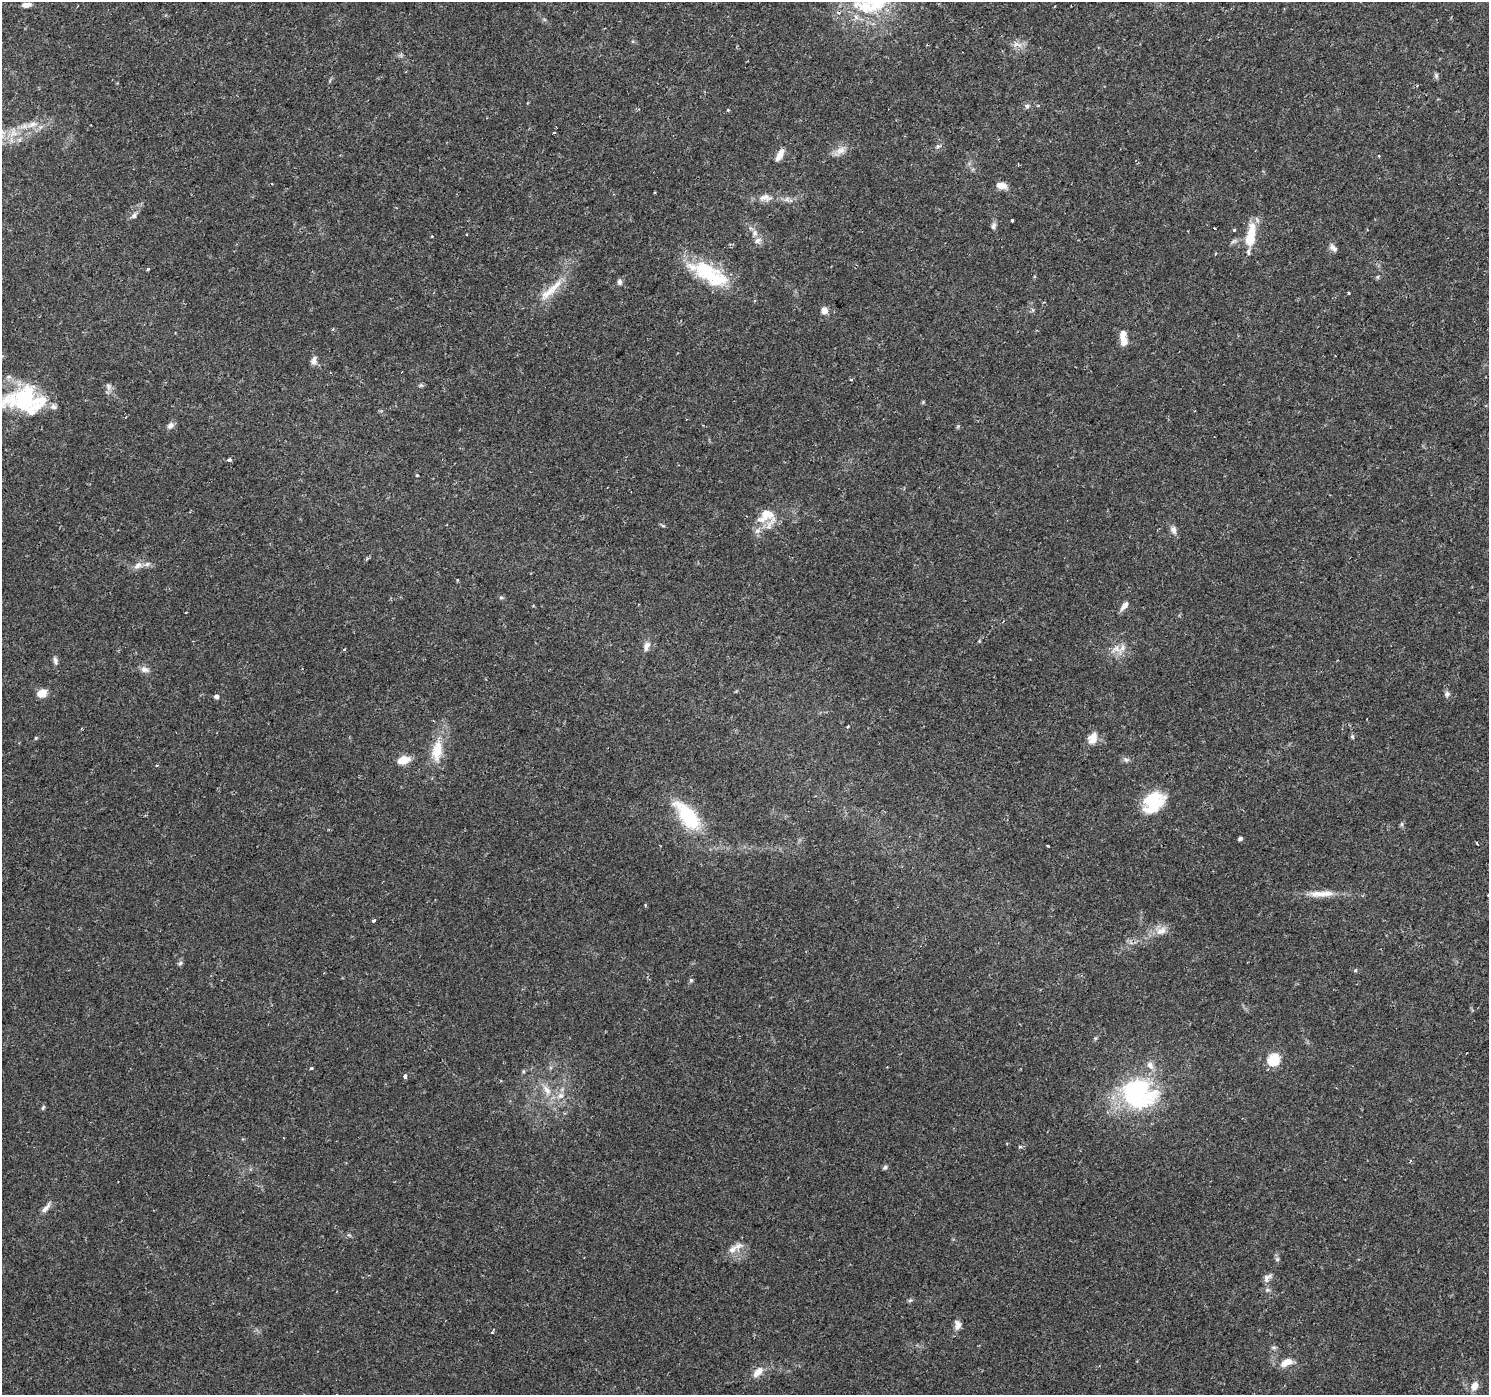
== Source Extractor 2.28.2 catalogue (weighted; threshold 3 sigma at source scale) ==
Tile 10 of 4 x 4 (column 2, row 3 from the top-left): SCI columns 1488-2974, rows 1574-2966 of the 5953 x 5998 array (HDU 1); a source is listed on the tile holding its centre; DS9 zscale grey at full resolution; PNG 1491 x 1397 px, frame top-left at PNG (2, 2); no overlay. Shown black and unused: <1% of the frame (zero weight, under 2 of 3 exposures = <1% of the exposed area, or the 3 px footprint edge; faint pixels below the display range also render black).
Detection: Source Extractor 2.28.2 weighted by HDU 2 'WHT'; one run over the whole footprint, this tile lists its part. Background 0.0415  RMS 0.0033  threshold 0.015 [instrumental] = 3 sigma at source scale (4.5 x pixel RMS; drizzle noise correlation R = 1.50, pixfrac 1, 0.0396/0.0396 arcsec/px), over >= 5 px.
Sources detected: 113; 3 cosmic-ray / hot-pixel residue — not listed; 11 inside a brighter listed object's ellipse — not listed separately; the other 99 listed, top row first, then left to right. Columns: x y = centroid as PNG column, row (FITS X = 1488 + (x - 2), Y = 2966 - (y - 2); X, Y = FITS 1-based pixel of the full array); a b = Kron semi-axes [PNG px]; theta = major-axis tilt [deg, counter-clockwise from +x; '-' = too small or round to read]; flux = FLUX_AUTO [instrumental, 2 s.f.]
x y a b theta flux
26 5 10 5 8 1.7
1017 44 16 7 -12 2.2
1436 76 7 6 - 0.69
1027 106 6 6 - 0.73
32 124 18 8 17 3.6
554 132 3 2 - 0.39
937 147 7 4 31 0.62
841 150 14 9 33 2.7
779 155 17 7 61 2.6
272 184 3 2 - 0.34
1001 185 12 7 -12 2.7
765 198 20 10 -1 3.2
787 199 7 6 - 1.1
134 216 7 6 - 1.1
1012 220 3 3 - 1.1
993 226 10 6 69 1
1214 228 3 2 - 0.58
1234 230 3 3 - 1.2
755 233 10 7 81 1.6
432 236 3 2 - 0.45
1250 237 24 11 77 9.3
1333 248 11 7 -37 1.4
148 269 3 3 - 0.91
706 271 46 25 -22 20
1378 277 6 4 -90 0.47
619 282 8 6 -83 0.92
554 287 35 9 51 7
1348 293 4 2 - 0.33
824 310 8 7 - 2.2
1124 342 9 8 - 2.8
314 361 12 7 78 1.6
851 380 4 3 - 0.52
421 385 6 5 - 0.56
108 387 11 6 -80 1.3
25 397 59 25 15 29
923 402 5 5 - 0.35
170 425 8 6 40 1.7
958 426 6 3 19 0.37
229 460 6 4 16 0.84
417 475 3 3 - 0.8
766 515 28 17 28 8
663 526 6 4 -19 0.46
1173 530 11 8 -79 1.6
138 565 13 8 37 2.1
457 580 4 3 - 0.31
501 598 6 4 0 0.48
1124 606 13 6 53 1.8
979 641 4 4 - 0.34
646 646 14 8 71 1.9
344 649 4 3 - 0.36
1117 649 19 12 -25 4.1
55 661 11 6 -72 1.1
145 670 13 7 -14 1.6
42 693 8 7 - 4.5
1447 694 7 6 - 1.1
216 696 6 5 - 0.85
848 727 4 3 - 0.62
1352 736 6 5 - 0.59
36 738 5 4 - 0.35
1093 738 15 10 69 3.6
437 751 31 14 83 8.7
403 760 10 7 19 6.4
1126 760 9 6 -9 0.99
1153 799 30 18 16 12
688 816 46 19 -52 20
1402 824 6 4 89 0.54
1240 838 4 4 - 0.83
1477 844 5 2 - 0.31
1047 846 3 3 - 0.98
1322 894 38 8 2 5.3
1488 895 3 2 - 0.34
373 921 4 3 - 0.92
1161 931 16 10 30 3.1
180 963 7 5 25 0.67
1355 970 5 4 - 0.41
691 980 5 5 - 0.55
1274 1060 6 6 - 29
311 1068 4 3 - 0.45
523 1071 5 3 - 0.38
405 1076 4 3 - 1.8
547 1090 17 8 -55 3.7
1138 1093 44 37 -18 43
561 1096 9 7 43 1.9
43 1107 7 4 64 0.52
283 1138 3 2 - 0.24
1020 1147 5 4 - 0.55
1410 1161 4 3 - 0.31
885 1167 7 5 54 0.67
46 1208 17 6 47 1.8
733 1249 18 10 29 3.4
1277 1259 6 6 - 0.66
1267 1278 13 8 48 1.5
1267 1290 8 5 -6 0.79
910 1300 6 5 - 0.54
958 1325 12 8 -88 1.9
1274 1347 8 4 -8 0.64
1286 1362 18 9 24 3.7
758 1372 18 10 47 3.3
1474 1386 11 8 64 2.8
Isophote crosses this tile's border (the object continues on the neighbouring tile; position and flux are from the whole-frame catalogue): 2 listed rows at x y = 25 397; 1488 895